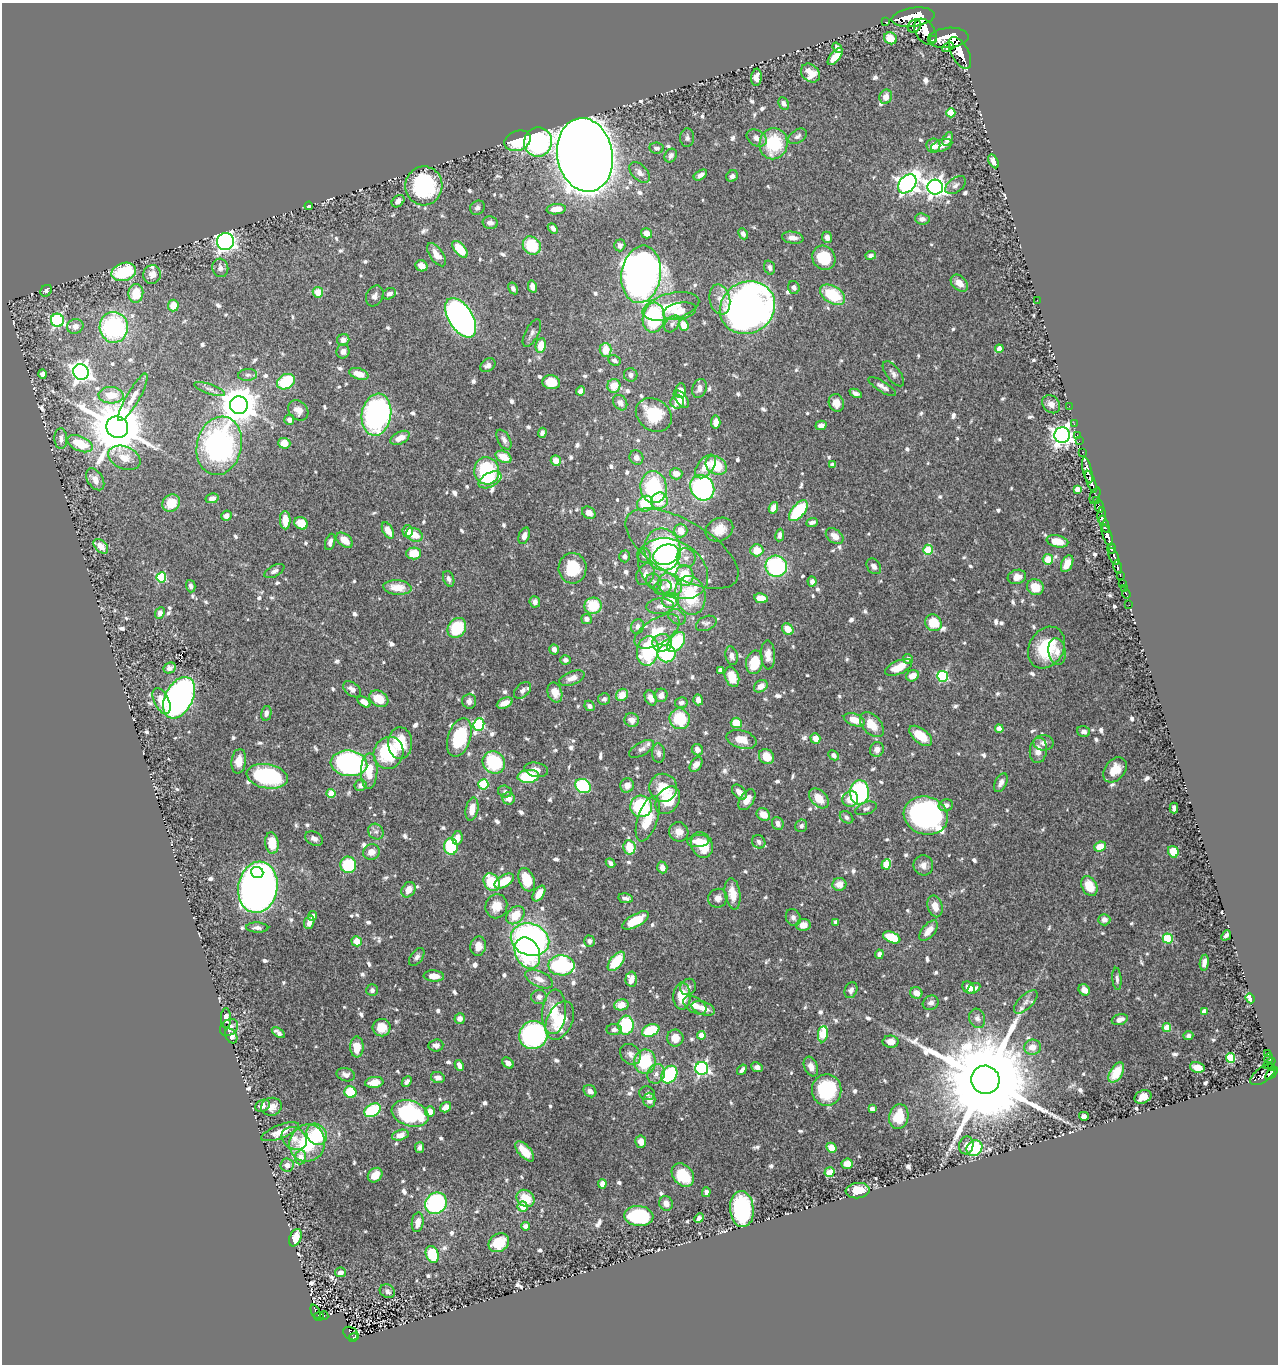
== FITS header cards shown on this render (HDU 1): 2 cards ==
NAXIS1  =                 1276
NAXIS2  =                 1362

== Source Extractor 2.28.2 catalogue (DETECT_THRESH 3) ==
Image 1276 x 1362 px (HDU 1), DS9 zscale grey, 1 PNG px = 1 image px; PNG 1280 x 1366 px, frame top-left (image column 1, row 1362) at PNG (2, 3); each listed source drawn as its Kron ellipse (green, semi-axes under 4 px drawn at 4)
Background 0.492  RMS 0.016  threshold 0.049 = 3 sigma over >= 5 px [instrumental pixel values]
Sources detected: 865; of the 865, the 500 brightest by FLUX_AUTO listed and drawn (365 fainter detections omitted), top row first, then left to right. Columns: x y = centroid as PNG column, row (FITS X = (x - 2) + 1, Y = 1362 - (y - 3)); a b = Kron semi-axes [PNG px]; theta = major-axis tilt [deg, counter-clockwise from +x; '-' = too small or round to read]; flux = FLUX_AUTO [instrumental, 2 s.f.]
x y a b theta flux
913 17 22 9 8 3600
885 22 3 2 - 3.6
914 26 7 6 - 430
925 32 14 9 -56 1900
890 38 7 6 - 19
948 38 20 10 5 3900
933 40 3 3 - 320
948 47 6 4 22 310
837 48 6 3 -52 4.1
960 53 17 8 -62 2600
835 56 10 5 50 18
810 73 10 8 -44 18
756 77 8 5 85 8.1
886 97 7 6 - 7.7
784 104 6 5 - 4.4
951 113 4 4 - 43
798 136 10 6 33 3.8
687 138 9 7 87 3.6
757 138 11 7 -30 7.3
948 139 7 4 63 5.9
518 141 14 9 21 52
538 142 14 14 - 170
773 144 16 14 77 60
942 145 11 6 19 8.8
933 146 7 7 - 10
656 148 7 5 -8 4.1
585 155 37 27 -80 3700
671 155 7 6 - 4.5
994 161 7 4 -63 6.6
639 172 12 7 -48 7.5
700 175 7 4 33 5.6
732 176 6 5 - 3.6
907 184 11 7 46 650
956 185 12 7 37 4.4
424 186 19 18 - 110
935 187 7 7 - 650
398 201 7 5 44 6.2
309 206 4 4 - 4.8
477 208 8 6 42 4.4
556 209 9 5 5 16
922 219 7 5 -5 5.7
490 223 7 6 - 6.4
553 228 6 4 -46 5.2
646 233 5 5 - 8.1
743 234 6 4 -65 4.8
827 237 6 5 - 6.6
793 238 11 6 -8 6.4
225 241 8 8 - 380
620 245 6 5 - 5.5
532 246 10 8 -50 42
460 249 10 5 -49 30
436 255 13 6 -55 11
871 255 5 4 - 3.7
824 258 12 11 - 44
421 266 6 5 - 12
220 268 9 8 - 6.4
770 268 7 5 -70 4.2
124 272 12 9 16 67
152 274 9 8 - 9.9
641 274 29 19 82 820
959 283 10 7 -44 11
532 287 6 4 -76 6.9
794 287 6 5 - 3.7
513 288 6 4 -60 4.2
46 291 6 5 - 3.8
318 292 5 5 - 20
136 293 9 7 86 26
389 294 7 5 29 5.3
832 295 13 8 -30 52
375 296 11 8 62 5.2
720 299 15 10 -77 11
1037 300 2 2 - 5.9
173 305 6 5 - 15
671 306 29 13 13 37
747 308 28 25 35 850
679 311 17 8 11 14
461 318 22 12 -58 660
654 318 15 11 82 130
57 320 6 6 - 200
672 324 9 6 51 4.3
684 325 6 5 - 20
75 326 8 7 - 8.6
114 327 15 14 - 170
532 333 15 6 62 4.4
343 340 6 5 - 6.9
541 345 7 5 81 24
999 349 4 4 - 10
606 350 7 6 - 21
343 351 7 6 - 5.3
614 360 6 5 - 4.1
488 365 8 6 36 5.3
81 372 8 7 - 600
43 374 5 4 - 7.2
359 374 10 5 -18 13
893 374 15 7 -52 5
248 375 9 6 6 3.7
631 375 7 6 - 4.7
286 382 9 7 30 57
551 382 9 7 -7 31
614 386 7 6 - 18
882 386 16 5 -32 5.4
699 388 10 7 69 6.4
210 389 16 5 -19 4.1
681 390 7 5 89 9.5
580 391 5 4 - 5.3
856 393 6 4 -26 4.3
111 395 12 8 -3 22
133 397 27 6 60 12
681 399 10 5 -52 11
677 402 7 6 - 8.7
620 403 8 6 -53 5.8
836 403 9 7 -71 11
1051 404 10 8 -46 7.4
239 405 9 9 - 3100
1069 406 2 2 - 5.1
298 410 11 8 -47 8.5
376 415 21 14 81 290
654 415 19 15 -37 49
289 420 5 5 - 6.3
716 422 6 4 84 9.9
1074 424 2 2 - 10
821 425 5 4 - 6.8
117 427 11 10 - 8100
542 433 5 4 - 4.1
1062 435 8 7 - 720
1077 435 2 2 - 8.6
400 438 10 6 27 12
61 439 10 6 -88 5.5
504 440 11 6 -61 5.2
1079 441 2 2 - 12
284 443 6 5 - 12
80 444 13 7 -24 38
219 446 29 22 77 240
1083 452 3 2 - 26
504 457 8 5 -28 18
124 458 17 11 -23 17
636 458 7 6 - 6.6
556 461 5 5 - 12
716 465 11 8 -31 35
832 465 4 4 - 3.6
705 466 14 7 52 16
1087 470 13 4 -77 1200
487 471 13 12 - 100
676 474 6 5 - 11
95 479 12 7 -57 11
490 480 12 7 27 14
1091 482 11 3 -70 1200
653 487 16 13 -84 94
702 488 13 11 -57 260
1077 489 4 4 - 9.8
1095 496 8 4 67 120
212 498 6 5 - 5.8
659 501 8 8 - 30
1096 501 3 3 - 150
171 503 9 8 - 24
645 504 8 7 - 48
1099 506 7 3 -76 390
773 508 6 4 71 9.6
798 511 12 6 50 75
589 513 7 5 -33 7.7
1102 515 8 4 85 300
226 516 5 5 - 6
285 520 9 5 -88 16
812 522 6 4 23 4.4
301 523 7 6 - 24
1104 524 9 3 -70 330
388 530 9 5 -62 12
719 530 14 11 25 18
408 531 6 5 - 12
681 531 7 6 - 16
414 535 8 6 -27 17
780 535 6 4 81 5.1
1107 535 11 4 -71 1900
524 536 8 5 70 7.5
835 536 10 7 -38 9.4
345 540 9 6 -39 14
1057 541 11 6 -12 18
330 542 8 5 72 4.9
101 546 9 5 -47 14
1112 548 5 3 - 400
663 549 21 18 -76 150
682 549 63 28 -30 73
757 550 6 6 - 19
928 550 5 4 - 51
414 553 7 6 - 24
644 555 8 7 - 5
666 555 13 10 20 120
625 556 6 5 - 4.4
1114 556 9 4 -66 940
686 558 9 9 - 7.4
1048 559 5 5 - 18
1067 564 9 5 65 14
776 566 11 10 - 140
874 566 8 6 -51 5.2
1117 567 6 3 -75 180
573 568 15 14 - 37
673 569 37 27 -31 79
274 571 11 5 28 4
645 574 11 8 61 7.9
1120 575 3 2 - 58
684 576 10 9 - 41
161 577 5 5 - 78
1017 577 9 7 15 12
449 579 8 5 -70 4.1
812 581 5 4 - 5.2
654 582 8 7 - 4
670 584 13 10 -33 24
1123 584 4 3 - 36
191 586 6 4 -75 3.8
663 587 9 7 23 4.3
1035 587 8 7 - 24
397 588 14 7 -6 20
1124 589 2 2 - 7.1
1126 594 5 3 - 18
690 595 19 15 -77 67
761 598 7 5 -11 19
670 600 8 7 - 18
535 602 6 5 - 5.8
1129 605 2 2 - 8.1
593 606 9 8 - 36
660 606 14 8 3 8.3
160 613 6 4 66 5.3
677 617 9 7 -34 4.1
587 619 5 5 - 4.4
706 623 11 7 23 4.1
933 623 9 7 -48 26
638 627 7 6 - 5.8
457 628 11 8 53 51
788 629 6 5 - 13
657 631 25 12 32 28
676 642 11 7 54 66
662 643 10 8 5 14
1047 648 22 17 59 59
554 649 5 4 - 6.8
648 651 15 10 80 120
1057 652 13 8 -82 10
666 653 9 9 - 72
768 655 14 7 -89 9.2
731 656 9 6 -77 5.9
908 659 5 5 - 4.3
565 660 5 4 - 4
754 662 12 8 79 34
898 667 14 6 25 22
170 668 6 5 - 4.9
721 670 4 4 - 8.3
912 676 6 5 - 12
943 676 5 5 - 110
732 677 10 7 -71 19
572 678 13 6 21 8.4
761 686 7 5 37 8.1
352 689 10 6 -38 6.1
523 690 10 6 45 5.2
555 693 10 7 -73 11
622 695 6 5 - 15
661 695 6 6 - 7.4
179 698 22 13 63 590
651 698 8 5 -63 8.8
379 699 10 7 -32 22
604 699 6 6 - 3.8
698 700 5 5 - 6.4
162 701 14 7 -64 16
469 701 7 7 - 6.1
364 702 7 4 -34 8.5
505 703 8 5 23 12
681 703 6 5 - 4.4
590 706 5 4 - 3.8
266 713 7 5 78 5.4
680 719 10 10 - 50
632 720 7 7 - 8.2
854 720 11 6 -20 17
736 723 5 5 - 26
479 724 6 5 - 120
872 725 14 9 -48 20
999 729 4 4 - 11
1084 731 6 5 - 5.2
921 736 13 7 -38 26
459 737 20 11 72 68
815 738 5 5 - 11
741 739 15 8 -15 17
400 743 16 12 -88 31
1043 743 10 7 0 6.4
641 749 14 6 30 4.2
877 749 7 7 - 7.8
697 750 6 5 - 6.8
1038 750 13 8 84 11
388 753 16 14 68 74
658 753 10 6 -87 4.3
833 755 5 4 - 4.7
766 756 8 7 - 19
239 761 12 7 82 15
494 762 12 10 -41 85
349 763 18 13 -6 280
696 765 8 5 57 8
536 770 12 7 -11 7.5
1115 770 14 10 50 19
369 771 18 8 89 26
267 776 21 12 -10 120
528 776 11 6 4 62
1001 783 10 5 64 5.7
483 784 5 5 - 72
360 785 6 5 - 5.6
627 785 7 6 - 7.2
583 786 8 6 -32 120
663 788 14 14 - 30
505 792 7 6 - 3.6
739 792 9 5 -49 7.8
859 792 12 9 87 150
331 793 4 4 - 31
508 798 6 6 - 10
819 798 12 7 -45 18
850 799 8 7 - 15
668 800 15 11 54 35
747 800 11 7 57 13
946 805 7 6 - 5.9
641 806 11 10 - 86
866 808 11 6 20 4.2
1174 808 5 4 - 4.5
472 809 12 6 80 14
763 814 7 6 - 13
926 816 22 19 -19 370
846 817 7 5 -39 3.7
648 819 24 10 71 31
778 824 7 5 -69 5.7
801 826 6 6 - 4.4
376 832 8 7 - 4
679 832 10 9 - 9.4
457 838 7 5 79 10
314 839 9 6 -25 5.4
698 841 11 6 5 13
759 842 7 6 - 4.6
272 843 11 6 -84 28
702 845 13 10 -66 30
451 846 8 6 -89 74
629 847 7 6 - 31
1100 847 6 5 - 18
371 852 8 7 - 10
1173 852 6 5 - 24
610 863 5 4 - 4.1
886 864 5 4 - 39
348 865 8 8 - 63
923 865 10 9 - 7.2
662 867 6 5 - 7.6
257 872 6 5 - 62
527 880 12 7 -70 29
504 881 11 6 32 29
492 882 9 7 -54 43
839 884 7 6 - 11
1089 886 10 7 -62 22
258 887 26 19 80 1200
408 890 8 6 56 12
539 893 9 5 57 15
733 894 16 7 -81 16
626 898 7 5 -10 4.3
718 898 10 9 - 6.9
496 906 12 11 - 15
935 906 11 7 -75 12
515 915 10 7 45 23
313 916 5 4 - 5.4
793 917 9 7 -65 4.4
636 920 15 6 29 28
1104 920 6 5 - 6.7
309 922 7 5 70 10
836 922 4 4 - 4.1
803 925 7 6 - 12
257 928 11 5 -2 4.8
928 931 12 6 50 13
1226 935 5 3 - 3.8
892 937 9 5 -23 43
1168 939 5 5 - 68
530 940 19 15 -21 320
357 941 5 5 - 15
589 941 5 5 - 4.1
478 946 10 7 79 9.9
527 953 16 12 -66 100
879 954 5 4 - 6.2
417 957 10 6 53 4.2
616 961 11 6 51 39
1204 963 8 4 84 5.3
561 965 13 10 0 140
434 976 10 5 -4 13
539 979 15 7 -25 11
631 979 7 5 88 9.2
1117 979 11 4 -85 3.6
688 987 8 7 - 3.8
968 988 7 5 -45 9.2
974 988 7 4 31 5
372 990 6 6 - 3.7
851 990 8 6 66 5.1
1084 990 6 5 - 9.8
916 993 6 5 - 10
682 996 13 8 89 28
539 997 7 7 - 5.9
1250 998 5 4 - 16
1026 1002 15 7 44 6.5
931 1003 8 7 - 5.1
621 1005 7 5 13 15
695 1005 13 7 -32 10
703 1008 12 6 -19 12
1204 1011 4 4 - 9.4
554 1012 22 12 86 31
226 1018 10 5 90 5.1
977 1018 10 8 -73 5.1
460 1019 5 5 - 7.5
1120 1020 8 5 18 7.2
560 1021 20 12 65 37
626 1025 9 7 85 84
229 1028 10 7 39 7.3
382 1028 9 8 - 18
1167 1028 4 4 - 32
614 1029 7 5 -3 4.4
651 1030 9 6 22 55
278 1033 7 4 -34 5.2
823 1034 8 5 83 51
533 1035 14 14 - 230
701 1035 4 4 - 18
231 1036 8 5 -59 5
1188 1036 5 4 - 3.8
675 1038 8 8 - 14
891 1042 8 6 1 10
436 1045 7 6 - 5.7
357 1047 10 6 89 19
1032 1047 8 7 - 11
630 1054 11 9 -45 7
1267 1054 4 3 - 38
1231 1058 5 4 - 73
1269 1058 5 3 - 83
645 1062 12 11 - 59
508 1063 6 4 -43 6.5
1269 1063 7 3 39 160
459 1065 6 4 -63 6.5
757 1067 6 5 - 5.6
811 1067 10 6 -68 8.4
1197 1067 8 5 -13 12
702 1068 6 6 - 240
1271 1068 3 3 - 33
742 1070 5 3 - 3.6
1116 1073 11 6 59 22
656 1074 10 8 66 7.1
1263 1074 15 7 38 240
1271 1074 8 4 46 310
346 1075 9 6 -15 6.6
669 1075 9 7 56 100
438 1077 7 5 -12 7
985 1080 14 14 - 38000
374 1082 9 5 7 15
407 1082 6 4 46 4.7
827 1090 16 14 89 79
590 1091 7 5 -40 5.5
350 1092 6 5 - 50
647 1093 8 7 - 3.7
1143 1097 9 6 26 11
649 1100 7 6 - 7.9
262 1106 7 5 24 5.4
271 1107 10 9 - 11
446 1107 6 5 - 11
872 1109 4 4 - 7.9
372 1110 9 6 31 73
430 1112 5 5 - 11
410 1113 19 12 -18 120
1084 1116 5 4 - 6.4
899 1117 12 9 77 29
280 1132 20 6 21 15
317 1134 11 9 -51 51
400 1135 8 5 16 9.4
294 1138 13 10 -31 12
641 1142 6 5 - 10
307 1143 19 17 67 70
966 1145 9 7 77 7.3
420 1147 5 4 - 3.7
831 1148 5 4 - 18
974 1148 8 7 - 65
525 1151 12 6 -47 18
301 1157 7 5 84 13
847 1164 5 5 - 13
287 1165 6 6 - 7.6
829 1172 5 4 - 14
375 1175 8 6 45 11
683 1175 13 9 -50 43
602 1184 5 4 - 8.2
858 1191 12 7 6 22
706 1192 5 4 - 4.4
526 1198 9 8 - 27
436 1203 11 10 - 130
666 1203 7 6 - 8.6
523 1206 5 5 - 14
742 1209 18 12 -85 170
639 1216 15 10 -5 89
699 1218 5 4 - 5.5
418 1222 10 6 81 9.6
526 1226 4 4 - 6.8
295 1238 9 5 66 17
499 1243 11 9 34 29
432 1254 9 6 -70 46
340 1272 5 4 - 5
387 1291 8 6 -29 4.2
315 1312 7 3 -68 50
324 1315 4 3 - 7.6
319 1316 5 3 - 41
351 1334 8 6 -34 52
353 1337 5 3 - 38
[365 fainter detections neither listed nor drawn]